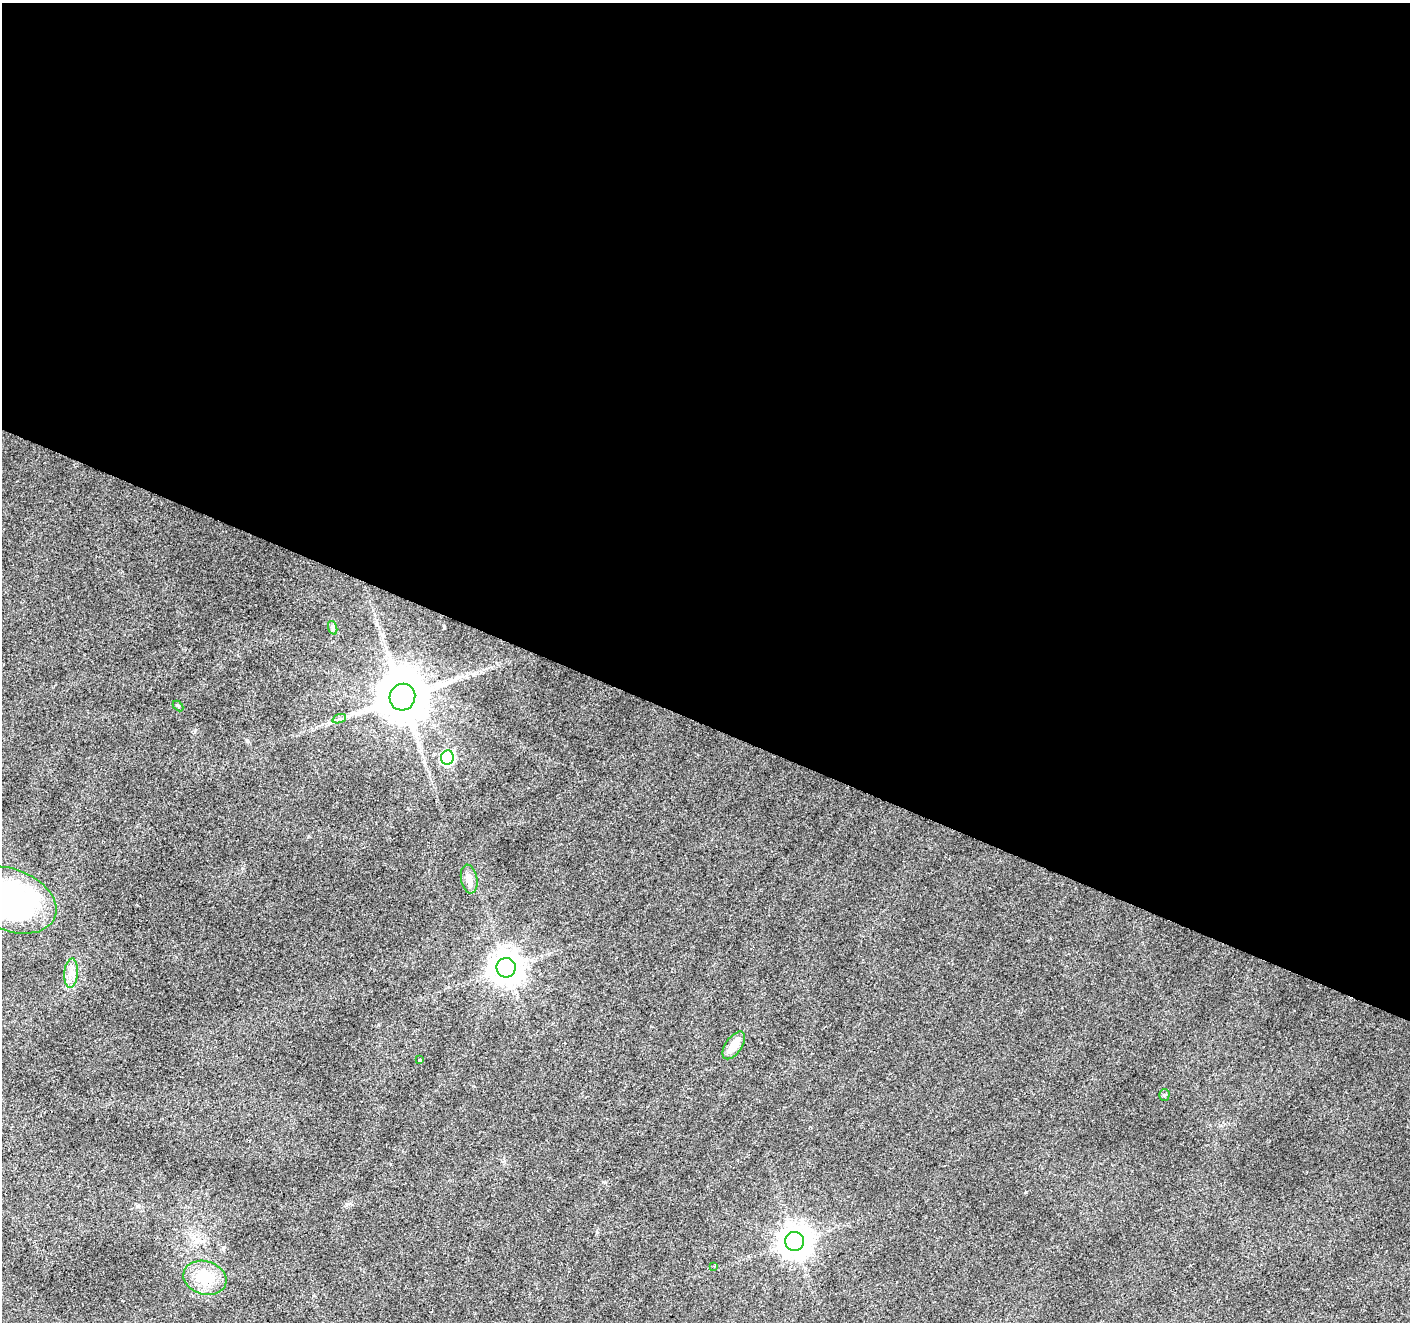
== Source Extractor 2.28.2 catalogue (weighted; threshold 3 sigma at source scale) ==
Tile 3 of 4 x 4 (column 3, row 1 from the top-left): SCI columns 2823-4230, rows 4233-5552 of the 5638 x 5758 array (HDU 1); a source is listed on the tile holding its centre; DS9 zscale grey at full resolution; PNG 1412 x 1324 px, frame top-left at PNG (2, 3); each listed source drawn as its Kron ellipse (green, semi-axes under 4 px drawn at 4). Shown black and unused: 55% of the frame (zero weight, under 2 of 3 exposures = <1% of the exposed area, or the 3 px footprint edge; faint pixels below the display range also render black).
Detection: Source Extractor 2.28.2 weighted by HDU 2 'WHT'; one run over the whole footprint, this tile lists its part. Background 0.0393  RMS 0.0071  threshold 0.0318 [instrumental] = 3 sigma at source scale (4.5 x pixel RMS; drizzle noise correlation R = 1.50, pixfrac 1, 0.0396/0.0396 arcsec/px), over >= 5 px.
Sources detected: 15; all 15 listed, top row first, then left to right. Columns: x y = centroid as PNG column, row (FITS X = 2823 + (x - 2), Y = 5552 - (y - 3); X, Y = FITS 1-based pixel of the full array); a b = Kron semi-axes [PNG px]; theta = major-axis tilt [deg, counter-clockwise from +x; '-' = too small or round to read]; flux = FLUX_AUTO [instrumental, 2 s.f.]
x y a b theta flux
333 628 7 4 -72 1.5
402 697 13 12 - 4200
178 706 6 4 -45 0.82
339 719 7 4 19 1.6
447 758 7 6 - 100
469 879 14 8 -80 6.7
12 900 46 30 -23 160
506 968 10 9 - 1100
71 973 15 6 86 5.3
734 1045 16 8 56 11
420 1060 3 3 - 1.7
1164 1095 5 5 - 1
795 1241 9 9 - 990
714 1266 3 3 - 0.6
205 1278 22 16 -16 23
Isophote crosses this tile's border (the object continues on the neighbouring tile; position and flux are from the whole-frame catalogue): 1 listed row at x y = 12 900
Unlisted compact peaks at least as high as the median listed source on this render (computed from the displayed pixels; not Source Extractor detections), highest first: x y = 195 730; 247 740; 597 1232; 378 1025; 1025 1192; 347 1204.